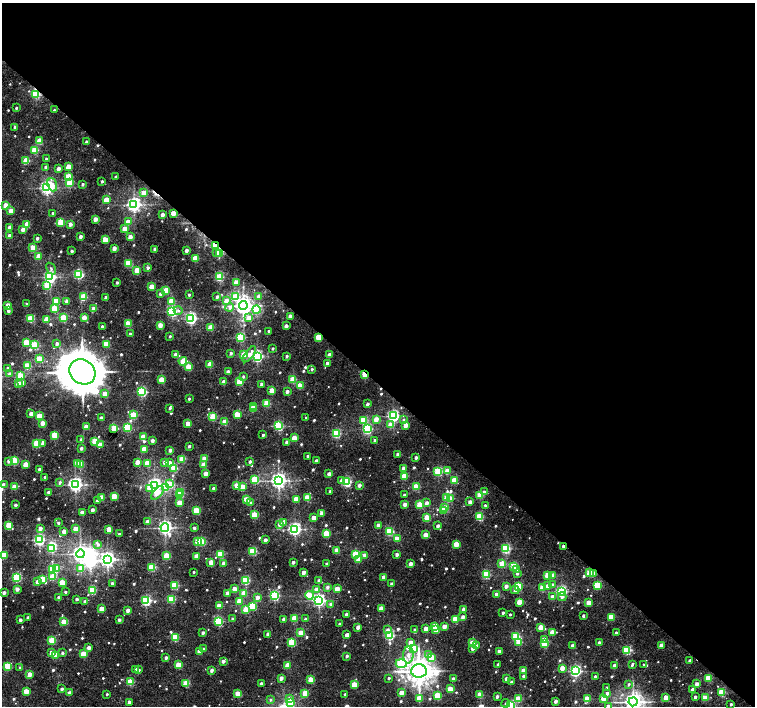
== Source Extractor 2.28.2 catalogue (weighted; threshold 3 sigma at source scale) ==
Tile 3 of 4 x 4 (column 3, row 1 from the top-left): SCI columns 3014-4518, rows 4456-5863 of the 6022 x 6028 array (HDU 1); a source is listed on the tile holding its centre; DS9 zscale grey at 2 x 2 block average (1 PNG px = mean of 2 x 2 image px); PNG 757 x 708 px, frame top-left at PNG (2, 3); each listed source drawn as its Kron ellipse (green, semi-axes under 4 px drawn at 4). Shown black and unused: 54% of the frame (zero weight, under 3 of 5 exposures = <1% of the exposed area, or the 3 px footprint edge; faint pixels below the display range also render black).
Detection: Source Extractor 2.28.2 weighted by HDU 2 'WHT'; one run over the whole footprint, this tile lists its part. Background 0.0162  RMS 0.0019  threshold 0.00867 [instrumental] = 3 sigma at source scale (4.5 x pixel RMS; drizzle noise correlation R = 1.50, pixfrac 1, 0.0396/0.0396 arcsec/px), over >= 5 px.
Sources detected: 735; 4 inside a brighter object's white glare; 5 cosmic-ray / hot-pixel residue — neither listed nor drawn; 1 coinciding with a brighter row at this scale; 4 inside a brighter listed object's ellipse — not listed separately; of the other 721, all 500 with FLUX_AUTO >= 0.953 (the completeness limit of this list) listed and drawn (221 fainter detections not listed), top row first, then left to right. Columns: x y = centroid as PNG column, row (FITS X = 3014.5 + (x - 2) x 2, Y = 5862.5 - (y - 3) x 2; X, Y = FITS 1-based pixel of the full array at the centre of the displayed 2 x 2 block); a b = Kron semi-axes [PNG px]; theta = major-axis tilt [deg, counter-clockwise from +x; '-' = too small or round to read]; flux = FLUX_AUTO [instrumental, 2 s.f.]
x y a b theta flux
36 94 3 3 - 36
16 108 2 2 - 1
54 110 3 3 - 0.96
15 127 2 2 - 2.3
40 141 3 3 - 12
86 142 2 2 - 1.9
35 150 3 3 - 21
46 159 3 2 - 0.99
26 161 3 3 - 17
46 167 3 2 - 2.5
68 167 3 3 - 7.4
58 168 3 2 - 3.1
68 176 3 3 - 10
115 177 2 2 - 1
102 181 2 2 - 1.1
70 183 3 3 - 17
83 184 2 2 - 1.2
52 185 6 4 -69 4
47 188 4 3 - 130
144 193 3 3 - 7.6
106 200 3 3 - 11
134 204 4 4 - 150
6 205 3 3 - 9.8
11 211 3 3 - 7.3
53 213 2 2 - 1.3
173 213 3 2 - 7.3
162 215 3 2 - 4.3
95 219 3 2 - 4.2
61 222 3 3 - 23
128 222 3 3 - 7.9
27 224 3 2 - 8.4
70 224 2 2 - 2.7
10 227 2 2 - 2.9
23 229 3 2 - 3.8
125 229 4 3 - 10
10 236 3 2 - 5
80 237 2 2 - 2.2
130 237 3 2 - 4.7
37 238 2 2 - 1.6
105 240 3 3 - 11
216 246 3 2 - 37
33 248 3 3 - 14
114 248 3 2 - 4
155 249 2 2 - 2
186 250 2 2 - 2.8
72 251 2 2 - 1.6
216 253 3 3 - 1.4
220 253 3 3 - 14
39 256 3 3 - 9.3
195 258 3 3 - 15
128 263 3 3 - 22
51 268 6 3 -57 1.1
148 268 3 2 - 1.5
137 270 3 3 - 9.1
78 274 3 3 - 52
50 277 4 3 - 94
219 277 3 3 - 31
117 282 2 2 - 1.1
236 282 3 2 - 5.7
47 285 3 3 - 18
151 286 3 3 - 7.3
166 290 3 3 - 15
160 294 3 3 - 1.6
189 295 2 2 - 1.1
259 296 3 2 - 3.6
84 297 3 3 - 24
106 297 3 2 - 3.5
217 297 2 2 - 2.1
236 297 3 3 - 20
56 301 3 3 - 16
67 301 2 2 - 2.6
171 301 3 3 - 14
226 301 3 3 - 3.2
27 304 2 2 - 1.1
8 305 3 3 - 8.7
243 305 4 4 - 280
230 307 4 4 - 2.3
54 309 3 3 - 19
94 309 3 2 - 7.5
178 310 4 4 - 1.1
256 310 4 3 - 16
8 311 3 2 - 2
171 311 3 3 - 53
290 316 2 2 - 3.7
84 317 3 2 - 4.9
63 318 3 3 - 21
191 318 4 3 - 88
249 318 3 3 - 6.1
31 319 3 3 - 22
47 319 3 3 - 10
128 324 3 3 - 17
160 325 3 2 - 4.7
102 326 2 2 - 1.5
286 326 2 2 - 3.3
211 327 3 3 - 13
269 331 2 2 - 1
130 334 2 2 - 1.3
170 336 2 2 - 1
240 337 3 3 - 35
318 337 3 3 - 15
26 342 3 3 - 15
57 343 3 2 - 1.6
106 344 3 3 - 18
35 345 3 3 - 29
273 348 2 2 - 1
231 353 2 2 - 1.5
249 354 9 3 53 3.7
176 355 3 3 - 5.6
244 355 3 3 - 13
329 355 3 2 - 5.5
257 356 3 3 - 86
287 356 2 2 - 1.2
40 359 3 3 - 21
183 361 4 3 - 12
327 363 2 2 - 2.4
210 364 3 3 - 14
27 366 3 3 - 22
189 367 3 3 - 12
8 368 3 2 - 2.7
312 369 3 3 - 1
228 371 2 2 - 2.1
82 372 14 12 -36 1800
10 374 3 3 - 2.1
364 374 3 2 - 13
20 376 3 3 - 16
243 376 3 2 - 1
162 380 3 3 - 15
293 380 3 3 - 19
224 382 3 2 - 6
239 382 3 3 - 18
22 383 3 2 - 3.9
18 384 3 2 - 8.4
262 384 2 2 - 3.6
300 386 3 3 - 13
272 390 3 2 - 9
287 391 2 2 - 2.6
142 392 3 3 - 54
105 394 3 3 - 6.5
189 399 2 2 - 1.1
267 403 3 3 - 18
367 404 3 2 - 1.8
253 406 2 2 - 4.3
170 408 3 2 - 1.4
253 409 3 2 - 7.4
31 414 3 2 - 4.2
237 414 3 3 - 16
133 415 3 3 - 22
39 416 3 3 - 14
393 416 4 3 - 97
213 417 3 3 - 22
101 418 2 2 - 2.7
306 418 2 2 - 0.99
376 419 3 2 - 5.2
363 420 3 3 - 21
403 420 3 3 - 1.2
225 422 3 3 - 12
42 423 3 2 - 4.3
188 424 3 3 - 10
390 425 3 3 - 7.1
406 425 3 2 - 6
279 426 3 3 - 45
86 427 3 2 - 6.6
127 427 3 3 - 30
114 428 3 3 - 17
367 429 3 3 - 51
336 433 3 3 - 42
54 435 3 3 - 16
263 435 2 2 - 1.5
143 437 3 3 - 14
294 438 3 3 - 7.6
81 439 2 2 - 1.1
375 440 2 2 - 1.8
95 441 3 3 - 20
152 441 2 2 - 2.7
287 442 3 2 - 2
37 443 3 3 - 26
42 444 3 3 - 1.3
100 445 3 2 - 5.4
189 446 2 2 - 1.5
81 448 2 2 - 1.9
144 449 3 2 - 10
170 450 2 2 - 2.4
398 454 2 2 - 2.9
307 456 2 2 - 1
416 457 2 2 - 2.1
182 459 3 3 - 17
204 459 3 3 - 9.9
9 461 3 3 - 1.9
14 461 3 3 - 25
250 461 2 2 - 1.8
316 461 2 2 - 2.3
137 462 3 2 - 5.9
165 462 3 2 - 3.8
170 462 3 3 - 1.7
77 463 3 2 - 6.2
147 463 3 3 - 14
25 464 3 2 - 8.2
81 464 3 3 - 14
203 465 3 2 - 5.7
174 468 3 3 - 26
403 468 3 2 - 3.6
39 469 2 2 - 2
447 471 3 3 - 11
438 472 3 3 - 33
206 474 3 2 - 5.3
329 474 2 2 - 3.5
404 476 3 3 - 15
45 477 2 2 - 1.5
255 479 3 3 - 21
342 480 3 3 - 1.9
454 480 3 3 - 13
278 481 4 4 - 190
60 482 3 3 - 1.4
346 482 4 3 - 48
75 484 4 4 - 140
170 484 3 3 - 15
3 485 3 2 - 2.2
154 485 4 3 - 150
359 485 2 2 - 2.8
237 486 3 3 - 14
15 487 3 3 - 11
165 487 3 3 - 23
243 487 3 3 - 9.9
416 487 3 3 - 17
213 488 2 2 - 1.8
149 489 4 3 - 6.1
330 491 2 2 - 1.1
48 492 2 2 - 1.9
181 492 3 3 - 21
484 492 3 2 - 1.3
157 493 8 4 49 5.3
179 495 3 3 - 7.1
404 495 2 2 - 1.4
480 495 3 3 - 17
114 496 3 3 - 13
447 497 3 3 - 15
101 498 3 3 - 9.5
307 498 3 3 - 15
451 498 3 2 - 7.8
246 499 3 2 - 8.8
296 499 3 2 - 9.3
97 501 2 2 - 2.8
251 502 3 3 - 0.95
470 502 2 2 - 4
179 503 3 2 - 11
427 503 3 2 - 2.8
405 504 2 2 - 3.4
15 505 2 2 - 2
420 505 3 3 - 16
485 505 2 2 - 1
445 508 3 2 - 12
92 510 2 2 - 3
443 510 3 3 - 12
196 511 3 3 - 20
82 513 3 2 - 7.7
321 513 3 2 - 2.4
255 515 3 3 - 18
480 517 3 3 - 25
314 518 3 2 - 6.5
427 518 3 3 - 15
148 522 3 2 - 4.4
58 523 2 2 - 1.4
283 523 3 2 - 5.2
280 524 3 2 - 2.8
9 525 3 3 - 15
378 525 2 2 - 3.5
438 526 2 2 - 2.7
40 528 2 2 - 3
165 528 4 4 - 140
194 528 2 2 - 1.8
76 529 3 2 - 11
109 529 3 2 - 10
295 529 4 3 - 110
64 531 2 2 - 4.2
389 532 3 3 - 30
119 534 2 2 - 1.1
326 534 3 3 - 20
425 535 3 2 - 8.2
397 539 3 3 - 10
39 540 3 3 - 73
265 540 2 2 - 3.2
198 542 3 3 - 12
202 542 3 3 - 24
98 544 4 3 - 1.4
456 544 3 2 - 11
564 546 2 2 - 4.8
52 548 3 3 - 25
506 548 3 3 - 47
337 550 3 2 - 8.2
253 551 3 3 - 31
80 554 4 4 - 200
220 554 3 3 - 22
356 554 3 3 - 24
397 554 2 2 - 2.9
3 555 3 3 - 14
364 555 2 2 - 2.7
167 556 3 3 - 22
196 556 3 2 - 5.1
107 560 4 4 - 170
359 560 3 3 - 8.9
211 562 3 2 - 6.3
293 562 2 2 - 2.3
224 563 2 2 - 4.9
327 564 2 2 - 2.4
411 564 2 2 - 4.6
502 564 3 3 - 14
514 566 3 3 - 15
152 567 3 3 - 30
57 568 3 3 - 17
53 569 3 3 - 34
81 569 3 3 - 10
517 569 3 3 - 1.9
194 572 2 2 - 0.95
303 572 2 2 - 4
517 573 3 2 - 1.7
590 573 3 3 - 24
594 574 3 2 - 2.6
486 575 3 3 - 32
548 575 3 3 - 14
552 575 3 2 - 5.1
17 577 3 3 - 36
53 577 3 3 - 15
384 577 3 2 - 7.4
42 579 3 3 - 15
245 580 3 3 - 38
319 580 2 2 - 1.1
37 582 2 2 - 3.4
62 583 3 3 - 12
112 583 2 2 - 1.6
392 584 2 2 - 2.1
552 584 3 3 - 1
175 585 3 3 - 24
597 585 3 3 - 24
506 586 2 2 - 3.6
518 586 3 3 - 25
547 586 3 2 - 2.5
327 587 3 2 - 1.9
542 587 3 2 - 10
17 589 2 2 - 3.1
234 589 3 2 - 6.4
316 589 3 3 - 1.8
337 589 3 2 - 9.4
92 590 3 3 - 33
515 590 4 3 - 2.5
561 591 3 3 - 76
65 592 2 2 - 1.3
4 593 2 2 - 2.6
227 593 2 2 - 4
244 593 3 3 - 11
309 595 4 3 - 18
497 595 3 2 - 8.7
274 596 3 3 - 56
58 597 2 2 - 0.97
257 597 3 2 - 3.5
552 597 3 2 - 4.2
562 597 4 4 - 1.6
77 599 2 2 - 1.8
171 599 3 3 - 28
319 600 4 3 - 110
146 601 3 3 - 64
239 601 3 2 - 8.8
85 602 2 2 - 2.4
519 602 3 2 - 8.6
589 603 3 2 - 9.1
331 604 3 2 - 2
219 606 3 2 - 8.2
253 606 3 3 - 25
381 608 3 2 - 8.8
101 609 3 2 - 9
246 609 3 3 - 13
463 609 2 2 - 2.7
128 610 2 2 - 3.5
503 613 2 2 - 1.6
346 614 2 2 - 2.2
510 614 2 2 - 0.98
583 616 2 2 - 1.5
28 617 2 2 - 1.8
463 617 2 2 - 3.8
611 617 3 3 - 18
294 618 3 2 - 14
232 619 2 2 - 1.1
283 619 2 2 - 2.1
305 619 2 2 - 1
455 619 3 2 - 15
20 620 2 2 - 2.5
119 620 2 2 - 2
218 621 3 3 - 39
64 622 3 3 - 14
339 624 2 2 - 1.4
435 626 3 2 - 10
444 626 3 2 - 5.2
358 627 2 2 - 3.8
541 627 3 2 - 9.3
426 629 3 2 - 5.3
387 630 3 3 - 2.1
415 630 3 2 - 1.8
435 630 3 3 - 6.8
552 632 3 2 - 7
616 632 2 2 - 1.1
203 633 2 2 - 2.4
301 633 3 3 - 13
268 634 2 2 - 3.8
347 635 2 2 - 5
389 635 3 3 - 54
516 636 3 3 - 29
175 637 3 3 - 22
52 640 3 3 - 22
544 640 3 2 - 10
292 642 3 3 - 24
519 642 3 3 - 13
411 643 3 2 - 7.3
473 643 3 3 - 13
599 643 2 2 - 3.6
544 644 3 3 - 17
476 645 2 2 - 1.5
661 645 3 2 - 5
572 646 2 2 - 4.3
89 648 2 2 - 3.9
413 648 3 3 - 16
473 648 3 2 - 3.3
204 649 2 2 - 1.5
627 650 3 3 - 37
499 651 2 2 - 3
199 652 3 2 - 6.9
52 653 3 2 - 5.8
62 653 3 2 - 1.5
83 654 3 3 - 14
429 654 4 3 - 1.6
55 655 3 3 - 14
408 655 8 5 86 3.1
347 656 2 2 - 1.7
431 657 3 3 - 14
166 658 2 2 - 2
223 661 2 2 - 2.6
690 661 2 2 - 3.1
401 663 5 4 - 33
179 665 3 3 - 14
287 665 3 2 - 9.2
498 665 2 2 - 1.3
632 665 3 2 - 1.4
644 665 2 2 - 1.2
7 666 3 3 - 18
615 666 3 2 - 5.7
20 668 2 2 - 1.2
562 668 3 2 - 6.1
136 669 2 2 - 1.2
139 670 2 2 - 1.2
212 670 2 2 - 2.4
523 670 2 2 - 4.2
419 671 7 6 - 610
575 671 3 3 - 89
30 674 3 2 - 5.3
523 676 2 2 - 1.7
595 676 2 2 - 1.7
281 678 2 2 - 3.6
389 678 2 2 - 1.1
708 678 3 3 - 18
453 679 2 2 - 3.4
506 679 2 2 - 2.6
311 680 3 2 - 14
130 682 3 3 - 21
511 682 2 2 - 1.6
186 683 3 3 - 19
261 684 2 2 - 2.1
629 684 3 2 - 0.98
697 684 2 2 - 3.9
354 685 3 2 - 15
607 688 2 2 - 1.3
62 689 2 2 - 2.1
450 689 3 2 - 11
692 689 2 2 - 1.4
26 691 3 2 - 10
722 692 3 3 - 24
69 693 2 2 - 4.8
305 693 3 2 - 13
401 693 3 2 - 5.9
607 693 3 2 - 2.3
107 694 2 2 - 1.1
238 694 3 2 - 11
345 694 2 2 - 0.99
438 695 3 3 - 18
480 695 3 2 - 13
497 696 2 2 - 1.8
666 697 3 2 - 8.9
695 697 2 2 - 1.8
603 698 3 2 - 9.2
705 698 3 3 - 10
289 699 3 2 - 4.3
419 699 3 3 - 14
518 699 3 3 - 18
587 699 3 3 - 15
270 700 3 3 - 1.1
556 701 2 2 - 2.9
129 702 2 2 - 2.2
290 702 3 3 - 21
633 702 4 4 - 310
506 703 4 3 - 1.2
731 704 2 2 - 1.1
511 705 3 3 - 36
608 706 3 2 - 4.7
Overlapping masked pixels (flux is a lower limit): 8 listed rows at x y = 36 94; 216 246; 220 253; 318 337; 364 374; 564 546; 590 573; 594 574
Isophote crosses this tile's border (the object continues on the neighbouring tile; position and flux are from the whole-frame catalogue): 5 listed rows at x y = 3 485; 3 555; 633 702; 511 705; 608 706